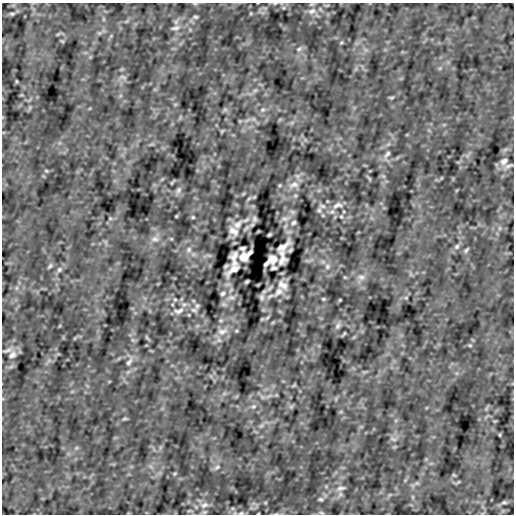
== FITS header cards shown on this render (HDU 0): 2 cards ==
NAXIS1  =                  512
NAXIS2  =                  512

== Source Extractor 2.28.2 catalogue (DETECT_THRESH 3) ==
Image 512 x 512 px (HDU 0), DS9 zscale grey, 1 PNG px = 1 image px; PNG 516 x 516 px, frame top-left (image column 1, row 512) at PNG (2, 3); no overlay
Background 2.07e-05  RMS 7.5e-04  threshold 0.00225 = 3 sigma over >= 5 px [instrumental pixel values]
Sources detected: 83; all 83 listed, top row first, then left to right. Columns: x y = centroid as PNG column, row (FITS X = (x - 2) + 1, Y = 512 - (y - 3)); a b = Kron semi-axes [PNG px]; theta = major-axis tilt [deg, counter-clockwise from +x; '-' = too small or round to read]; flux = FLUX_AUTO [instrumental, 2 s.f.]
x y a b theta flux
275 3 5 3 - 0.048
195 4 6 3 -18 0.055
312 11 12 7 18 0.28
12 14 5 5 - 0.061
195 17 6 5 - 0.089
175 28 13 6 14 0.2
299 49 7 5 23 0.12
123 77 8 4 -19 0.1
16 81 5 3 - 0.041
255 90 7 4 19 0.092
391 97 8 4 9 0.068
263 110 8 4 8 0.098
222 131 6 4 34 0.048
387 154 13 6 51 0.21
504 161 12 8 40 0.28
509 166 15 5 19 0.19
46 171 6 4 -1 0.058
294 185 14 8 11 0.34
178 190 10 6 54 0.15
249 198 7 4 20 0.065
337 205 15 8 15 0.34
322 206 9 5 -19 0.13
319 210 6 6 - 0.09
293 212 7 4 -71 0.09
176 216 5 3 - 0.04
193 217 5 4 - 0.055
341 217 6 4 -1 0.065
254 219 9 7 -81 0.13
285 219 9 5 -6 0.17
293 223 6 4 44 0.093
238 224 15 9 44 0.39
233 231 9 6 -36 0.28
269 235 4 2 - 0.06
155 239 11 6 -7 0.21
457 246 7 6 - 0.13
282 247 15 5 37 0.31
242 248 5 4 - 0.097
189 249 8 6 89 0.14
466 250 8 5 52 0.092
249 253 6 3 48 0.12
243 257 8 7 - 0.34
234 258 14 6 87 0.31
282 258 14 6 86 0.3
273 259 8 7 - 0.33
267 263 6 3 49 0.13
50 266 8 5 52 0.092
327 267 8 6 89 0.14
274 268 5 4 - 0.097
234 269 15 5 37 0.31
59 270 7 6 - 0.13
361 277 10 7 -8 0.23
247 281 4 2 - 0.06
283 285 9 6 -36 0.28
278 292 15 9 44 0.39
223 293 6 5 - 0.093
231 297 9 5 -6 0.17
262 297 8 6 -81 0.12
175 299 6 4 -1 0.064
323 299 5 4 - 0.056
340 300 3 2 - 0.037
197 306 6 6 - 0.092
194 310 8 6 -15 0.13
179 311 15 7 15 0.32
267 318 7 4 20 0.065
338 326 10 6 54 0.16
222 331 14 8 11 0.34
470 345 6 4 -1 0.058
7 350 16 5 16 0.2
12 355 12 8 40 0.28
129 362 13 6 51 0.21
294 385 6 4 34 0.048
253 406 8 4 8 0.098
125 419 8 4 9 0.068
261 426 7 4 19 0.092
500 435 5 3 - 0.04
393 439 8 4 -19 0.1
217 467 7 5 23 0.12
341 488 13 6 12 0.19
321 499 6 5 - 0.088
504 502 5 5 - 0.061
204 505 12 8 23 0.31
241 513 9 5 14 0.12
321 513 8 4 -9 0.075
At the frame edge (FLAGS 8, measured only in part): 3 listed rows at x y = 275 3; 195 4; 241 513